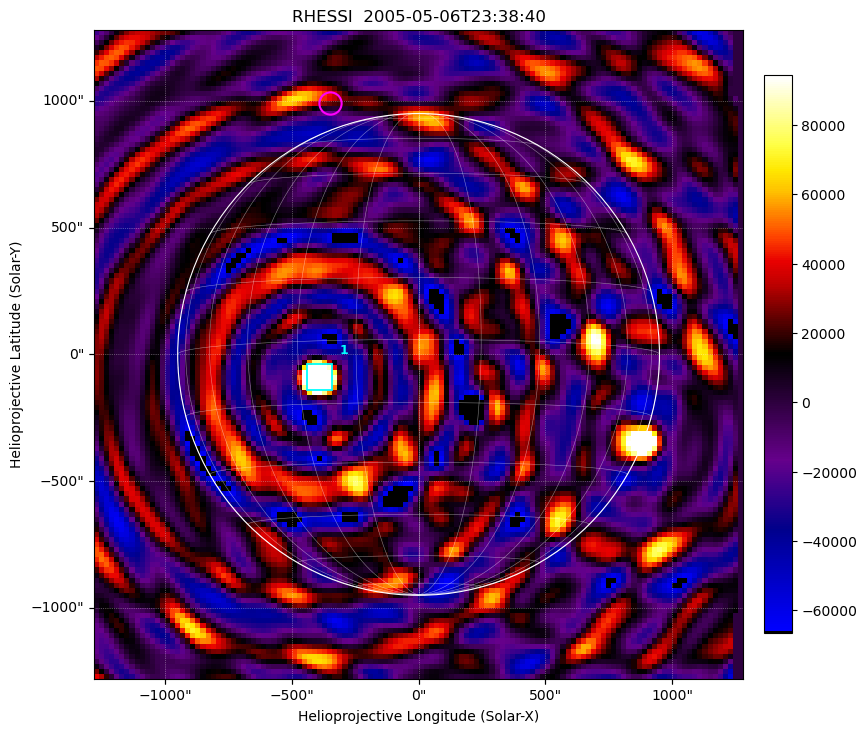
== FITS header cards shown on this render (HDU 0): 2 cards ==
TELESCOP= 'RHESSI  '           /Name of the Telescope or Mission
DATE_OBS= '2005-05-06T23:38:40.000' /nominal U.T. date when integration of this

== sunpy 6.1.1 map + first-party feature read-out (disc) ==
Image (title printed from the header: RHESSI  2005-05-06T23:38:40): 128 x 128 px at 20 arcsec/px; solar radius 951 arcsec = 47.5 px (full disc in frame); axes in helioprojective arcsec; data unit not stated in the header (colour bar unlabelled)
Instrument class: DISC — disc imager (sunpy class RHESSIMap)
Bright regions (active regions / flare kernels): reference = the median radial profile (limb darkening/brightening removed); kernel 3 px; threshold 5 sigma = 147206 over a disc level ~2288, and >= 1.15x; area >= 9 px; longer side >= 3 px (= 60 arcsec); searched inside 0.97 R_sun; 1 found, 1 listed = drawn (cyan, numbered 1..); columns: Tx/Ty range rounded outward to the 50 arcsec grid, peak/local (2 s.f.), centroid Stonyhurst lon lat
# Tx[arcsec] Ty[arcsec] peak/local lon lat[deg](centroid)
1 -450..-300 -150..0 51 -25 -9
Off-limb structures (1.02-1.3 R_sun): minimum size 25 px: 12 found; the strongest spans PA ~340..45 deg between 1.02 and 1.3 R_sun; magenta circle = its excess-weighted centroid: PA ~20 deg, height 1.11 R_sun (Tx ~-350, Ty ~1000 arcsec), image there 4.7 x the reference